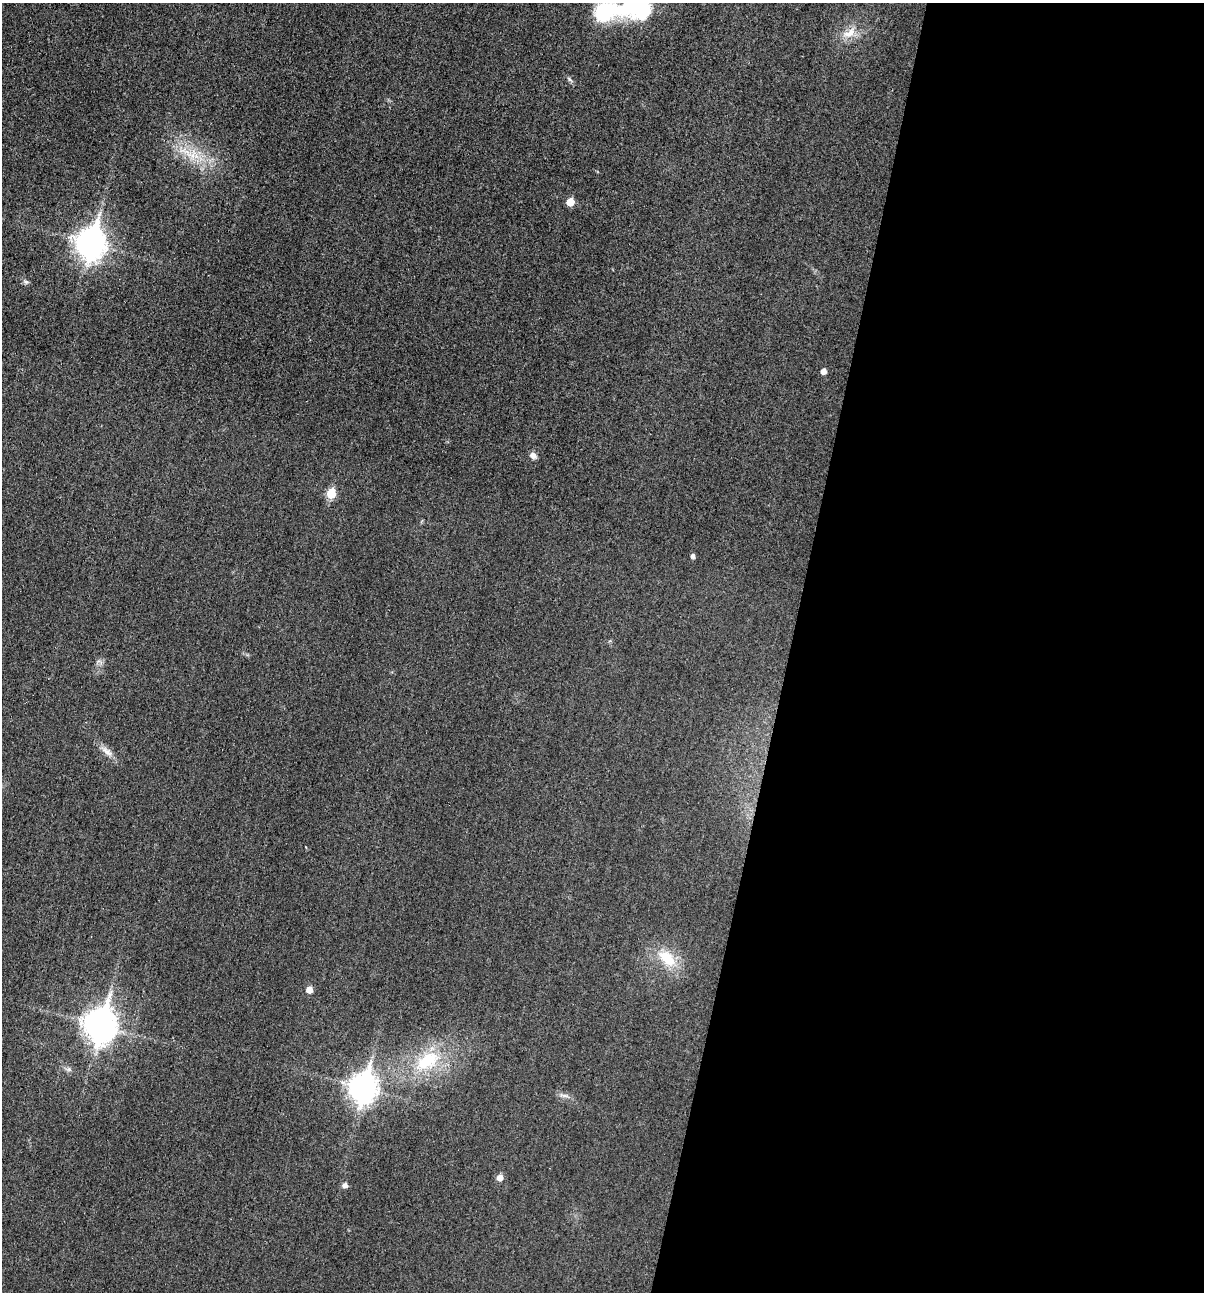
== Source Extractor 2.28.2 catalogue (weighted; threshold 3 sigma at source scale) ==
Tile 12 of 4 x 4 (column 4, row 3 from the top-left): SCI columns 3733-4934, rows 1302-2591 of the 5200 x 5181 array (HDU 1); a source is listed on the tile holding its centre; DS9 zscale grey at full resolution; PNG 1206 x 1294 px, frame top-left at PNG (2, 3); no overlay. Shown black and unused: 34% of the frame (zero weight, under 3 of 4 exposures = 1% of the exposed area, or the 3 px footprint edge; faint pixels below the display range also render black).
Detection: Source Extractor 2.28.2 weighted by HDU 2 'WHT'; one run over the whole footprint, this tile lists its part. Background 0.0299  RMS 0.0059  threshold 0.0265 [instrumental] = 3 sigma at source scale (4.5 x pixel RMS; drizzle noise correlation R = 1.50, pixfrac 1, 0.05/0.05 arcsec/px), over >= 5 px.
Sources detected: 24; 3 inside a brighter object's white glare — not listed; the other 21 listed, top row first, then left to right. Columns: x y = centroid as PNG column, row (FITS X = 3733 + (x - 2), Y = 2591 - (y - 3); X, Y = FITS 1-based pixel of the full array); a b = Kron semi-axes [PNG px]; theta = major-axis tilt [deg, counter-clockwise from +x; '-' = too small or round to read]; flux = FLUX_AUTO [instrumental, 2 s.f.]
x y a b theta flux
638 5 31 27 -58 39
849 33 21 11 24 8.7
569 79 9 4 -42 1.2
188 152 34 9 -26 15
570 202 5 5 - 10
91 243 12 10 78 740
26 282 8 6 -14 1.3
823 371 5 4 - 3.4
533 455 8 7 - 2.7
331 493 6 5 - 20
693 556 5 4 - 1.8
107 751 19 8 -37 4.6
667 958 24 14 -46 18
309 990 5 5 - 5.7
100 1025 13 10 78 890
427 1061 44 24 31 38
69 1069 7 6 - 1.5
363 1088 12 9 76 620
564 1096 15 4 -10 1.9
500 1178 6 5 - 4.1
345 1185 5 5 - 2.6
Isophote crosses this tile's border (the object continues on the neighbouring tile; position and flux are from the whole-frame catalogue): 1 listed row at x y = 638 5